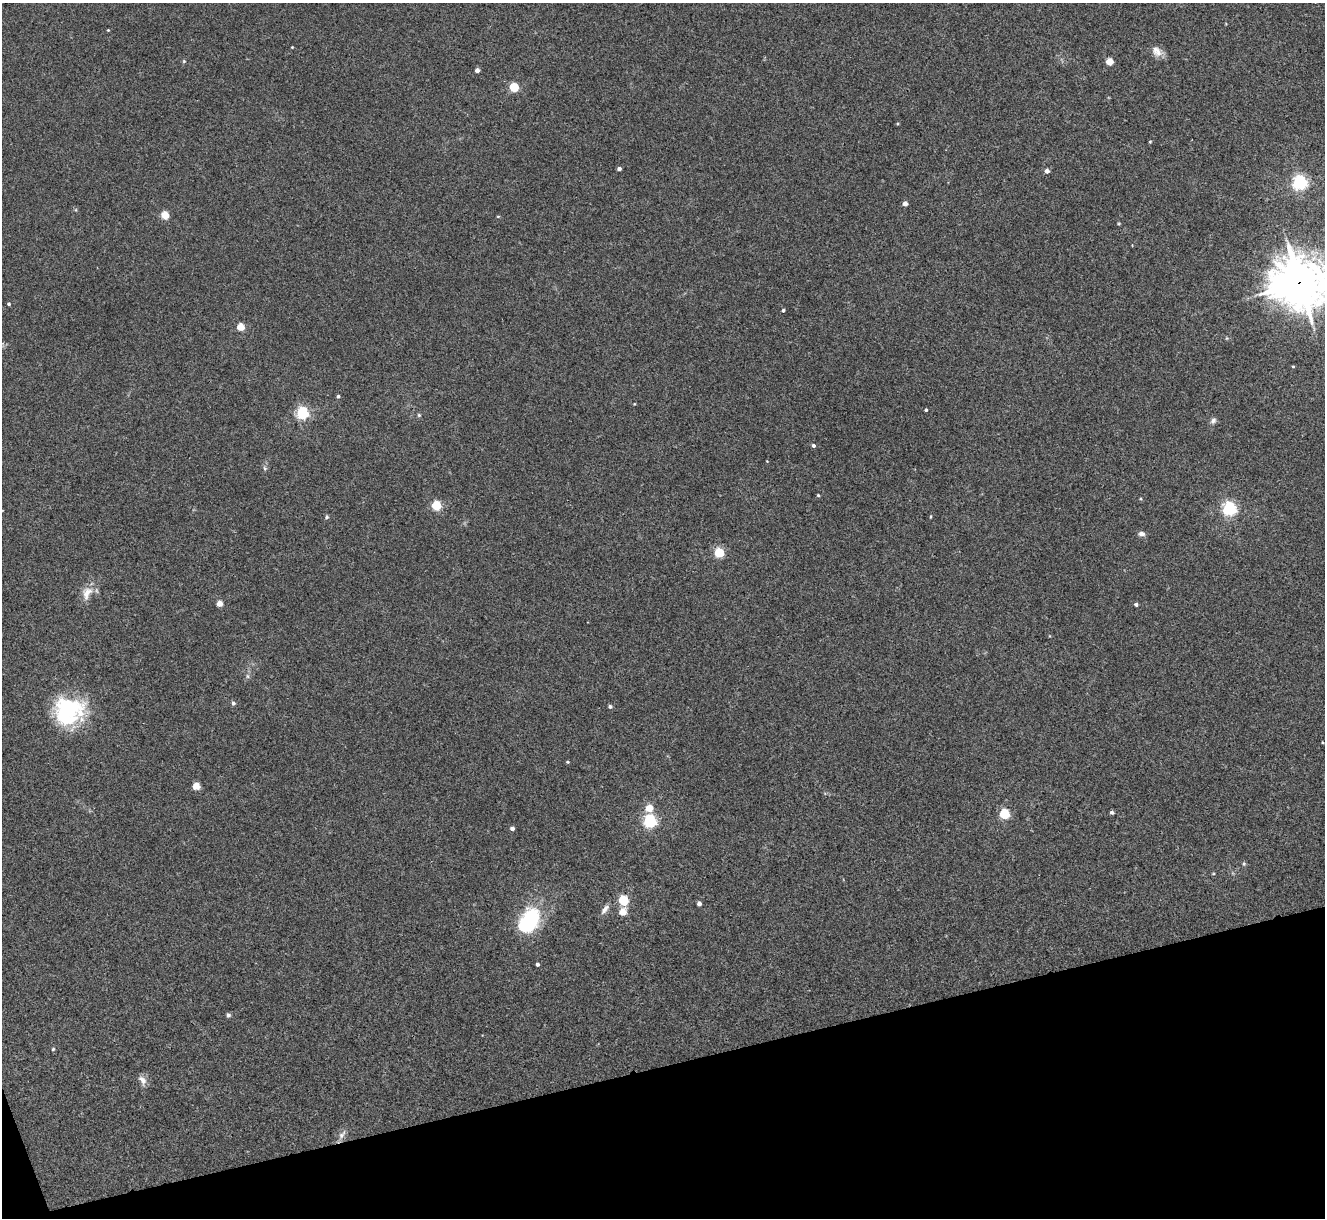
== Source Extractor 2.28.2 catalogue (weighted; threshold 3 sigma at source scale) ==
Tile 14 of 4 x 4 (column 2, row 4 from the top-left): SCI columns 1328-2650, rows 273-1488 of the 5298 x 5285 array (HDU 1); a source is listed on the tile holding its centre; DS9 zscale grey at full resolution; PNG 1327 x 1220 px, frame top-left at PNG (2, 3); no overlay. Shown black and unused: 13% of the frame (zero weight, under 3 of 4 exposures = <1% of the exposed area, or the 3 px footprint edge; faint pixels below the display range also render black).
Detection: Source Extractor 2.28.2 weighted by HDU 2 'WHT'; one run over the whole footprint, this tile lists its part. Background 0.035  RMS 0.0047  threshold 0.0211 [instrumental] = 3 sigma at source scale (4.5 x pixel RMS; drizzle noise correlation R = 1.50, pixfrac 1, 0.05/0.05 arcsec/px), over >= 5 px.
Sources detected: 60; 1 inside a brighter listed object's ellipse — not listed separately; the other 59 listed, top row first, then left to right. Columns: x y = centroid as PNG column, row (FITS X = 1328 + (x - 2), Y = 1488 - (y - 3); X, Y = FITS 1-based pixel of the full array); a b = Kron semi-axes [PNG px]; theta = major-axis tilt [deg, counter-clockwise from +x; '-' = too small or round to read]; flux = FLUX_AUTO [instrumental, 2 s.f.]
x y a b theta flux
108 30 4 3 - 0.33
292 47 3 3 - 0.3
1158 52 13 11 27 3.5
184 61 5 4 - 0.49
1109 62 5 4 - 12
477 70 4 4 - 2.4
514 87 5 5 - 27
1150 142 4 3 - 0.43
619 169 4 3 - 1.5
1047 171 5 4 - 2.2
1300 182 6 6 - 120
905 203 4 4 - 3.2
165 215 5 4 - 17
1300 282 22 19 -5 1300
9 304 3 3 - 0.75
783 310 4 3 - 0.8
241 327 4 4 - 14
1293 366 4 3 - 0.45
338 396 4 3 - 0.81
634 404 3 2 - 0.35
926 410 3 3 - 0.63
302 413 5 5 - 73
419 415 5 4 - 0.59
1213 421 9 6 51 1.5
813 445 4 4 - 1
265 468 6 5 - 0.84
818 495 4 3 - 0.52
1141 499 5 3 - 0.47
436 506 5 5 - 25
1229 508 6 5 - 110
326 517 6 4 48 0.72
1141 534 8 5 -3 1.7
719 553 5 5 - 30
87 593 21 10 64 5.4
219 604 4 4 - 6.9
1136 605 4 3 - 1.2
248 676 7 4 -89 0.9
233 703 5 4 - 1.2
610 706 4 4 - 1.1
68 711 35 31 22 38
1322 742 4 2 - 0.32
567 762 4 3 - 0.5
196 786 5 4 - 10
649 808 5 5 - 11
1112 812 4 3 - 0.97
1004 814 5 5 - 34
650 821 5 5 - 81
512 828 4 4 - 1.9
1244 864 5 4 - 0.59
623 900 5 5 - 31
699 903 4 4 - 2.3
605 909 14 6 52 2.3
623 912 5 5 - 9.1
529 920 27 17 54 37
537 964 4 4 - 0.93
228 1015 5 5 - 0.98
53 1049 4 4 - 0.57
142 1080 14 8 -57 2.6
342 1135 15 7 56 2.5
Overlapping masked pixels (flux is a lower limit): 1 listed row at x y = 1300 282
Isophote crosses this tile's border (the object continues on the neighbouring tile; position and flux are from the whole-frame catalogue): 1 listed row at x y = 1300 282